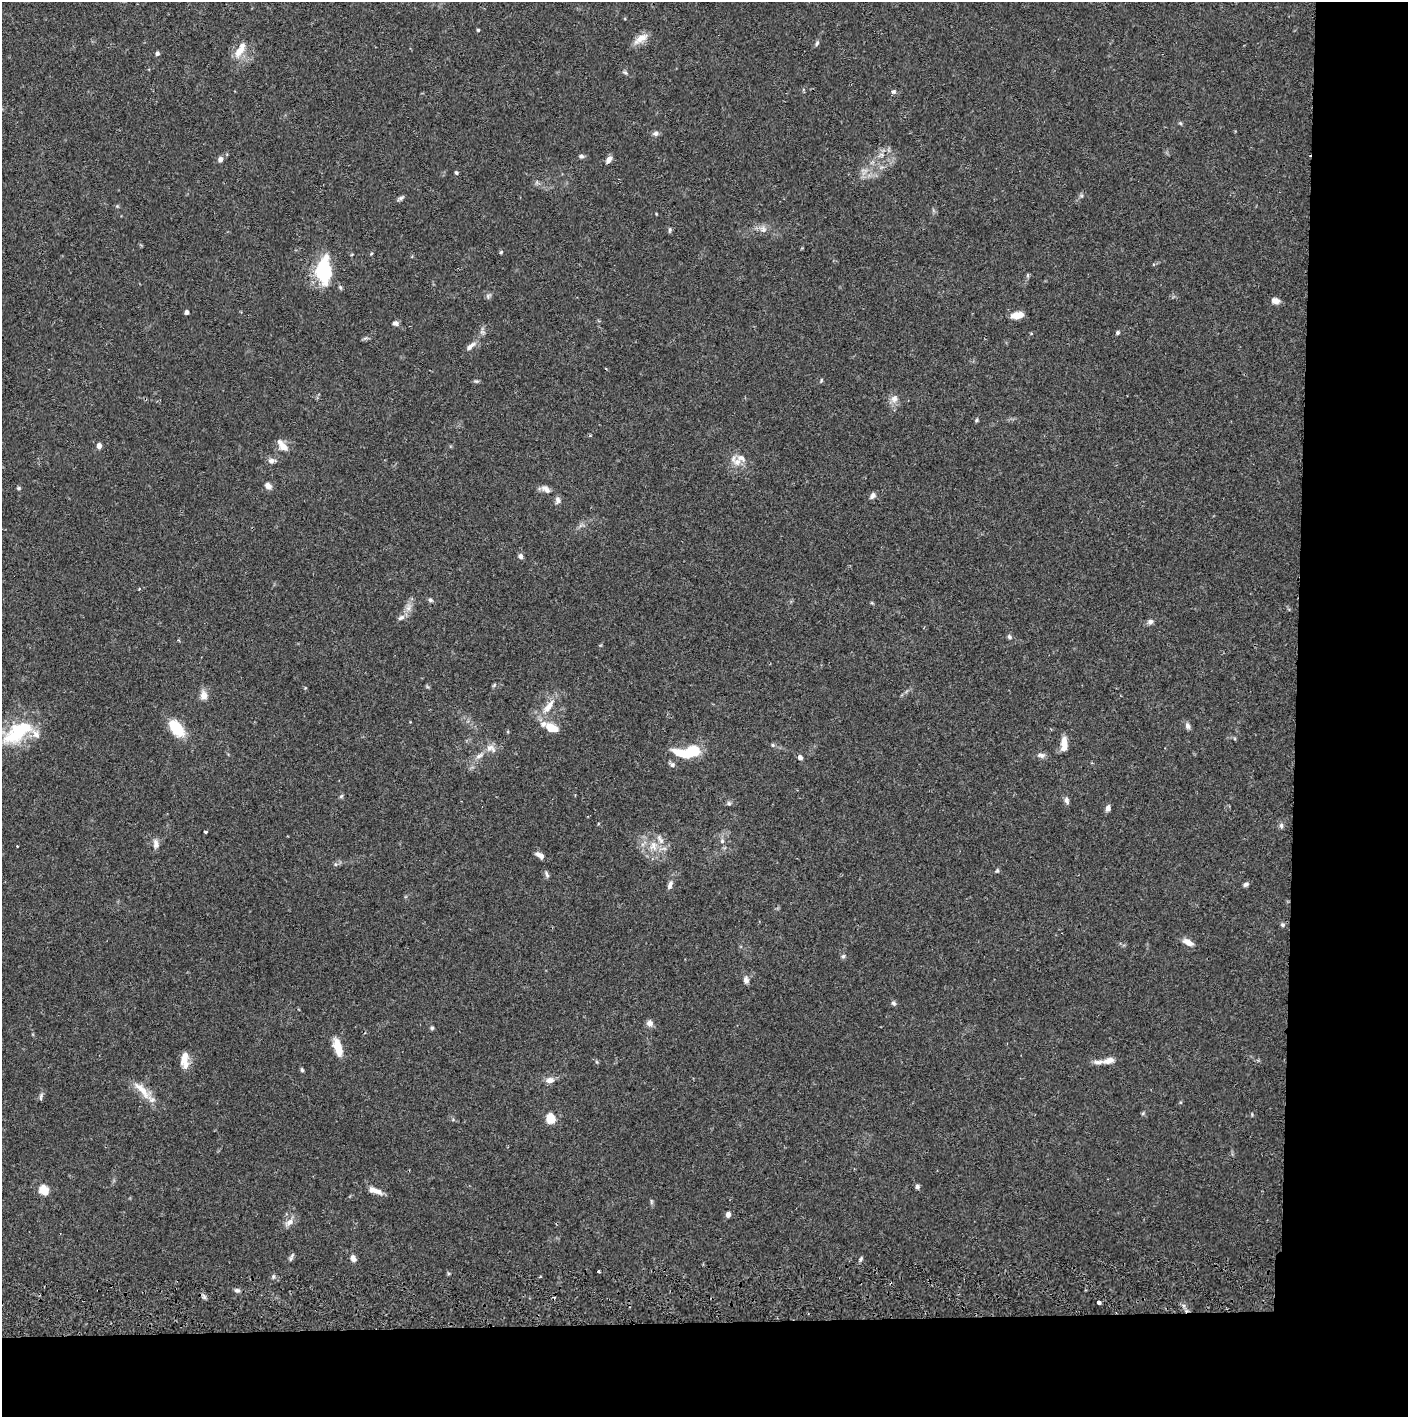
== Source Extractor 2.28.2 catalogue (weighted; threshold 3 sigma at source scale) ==
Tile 9 of 3 x 3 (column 3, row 3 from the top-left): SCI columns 2815-4220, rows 57-1471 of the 4227 x 4358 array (HDU 1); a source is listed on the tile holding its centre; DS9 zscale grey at full resolution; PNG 1410 x 1419 px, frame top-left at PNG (2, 2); no overlay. Shown black and unused: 14% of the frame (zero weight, under 2 of 3 exposures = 3% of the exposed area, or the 3 px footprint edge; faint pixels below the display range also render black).
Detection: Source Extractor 2.28.2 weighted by HDU 2 'WHT'; one run over the whole footprint, this tile lists its part. Background 0.068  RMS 0.0048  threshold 0.0218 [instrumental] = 3 sigma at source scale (4.5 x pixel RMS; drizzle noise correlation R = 1.50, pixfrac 1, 0.05/0.05 arcsec/px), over >= 5 px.
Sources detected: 116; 1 cosmic-ray / hot-pixel residue — not listed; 10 inside a brighter listed object's ellipse — not listed separately; the other 105 listed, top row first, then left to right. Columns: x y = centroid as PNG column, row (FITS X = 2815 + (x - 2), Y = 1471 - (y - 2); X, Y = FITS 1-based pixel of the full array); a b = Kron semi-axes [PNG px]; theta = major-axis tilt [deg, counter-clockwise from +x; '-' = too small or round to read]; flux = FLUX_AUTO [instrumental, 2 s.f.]
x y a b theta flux
478 30 3 3 - 0.57
641 39 21 9 35 4.9
817 43 8 5 70 0.91
239 52 18 10 51 5.9
157 53 6 5 - 1.1
625 72 6 5 - 0.8
893 92 6 5 - 0.97
1180 123 5 4 - 0.62
656 133 7 6 - 1.5
882 155 7 4 -71 1.1
581 156 6 5 - 1.1
220 159 7 6 - 1.9
609 160 9 6 56 2.3
456 173 5 4 - 0.67
401 198 10 4 30 1.1
763 229 10 9 - 2.4
670 230 8 4 89 0.73
501 252 5 5 - 0.65
371 254 5 3 - 0.44
325 272 25 18 -86 28
488 296 7 6 - 1.1
1276 301 10 7 -2 2.7
187 312 4 4 - 1.5
1017 315 18 8 10 4.2
395 323 7 5 -7 1.6
1117 333 5 4 - 0.87
470 346 16 6 43 2.7
821 380 7 3 82 0.52
476 381 7 4 -17 0.75
894 399 11 9 55 2.9
976 420 5 4 - 0.64
99 446 5 4 - 3.3
283 447 13 8 -43 4.4
271 461 9 6 11 2.1
737 462 13 9 41 4.1
268 486 8 7 - 2.4
19 488 5 4 - 0.72
546 489 14 7 -37 2.8
872 496 9 5 65 1.6
558 500 11 7 82 1.7
520 556 6 5 - 1.5
430 600 6 5 - 1
408 608 9 6 73 2.4
401 618 10 6 31 1.9
1150 622 8 7 - 1.6
1009 637 7 5 -42 0.96
494 685 7 4 46 0.62
204 695 12 10 -90 3.4
548 707 24 9 54 6.8
1187 726 9 6 -71 1.6
176 728 19 11 -49 16
551 728 13 8 -23 8.2
18 732 41 19 35 29
1064 744 16 6 88 5.7
773 745 5 5 - 0.71
491 748 16 10 -28 3.7
692 751 15 8 20 23
1041 755 11 6 0 1.8
479 756 12 5 31 2.2
800 757 6 5 - 1.5
672 765 7 6 - 1.3
341 796 6 5 - 0.72
1066 800 9 6 -71 1.6
729 803 7 5 -68 0.87
1108 808 7 5 73 1.9
1281 825 7 5 -77 1.2
205 832 4 3 - 0.93
722 841 6 5 - 0.99
156 844 13 7 -82 2.4
17 846 2 2 - 0.34
654 846 16 9 -77 5.6
539 855 11 6 -33 2.5
997 871 6 4 74 0.78
547 874 10 4 -61 1.1
1246 884 6 5 - 1.2
670 885 10 6 68 2
1282 925 6 6 - 0.95
1188 942 14 7 -30 3.4
843 956 6 5 - 0.85
746 980 10 8 -78 1.9
893 1003 7 5 -33 1
649 1023 8 8 - 2.2
432 1028 5 4 - 0.76
338 1047 21 8 -75 8.1
184 1057 21 9 74 4.6
1109 1060 14 7 13 3.4
302 1070 5 4 - 0.74
550 1080 10 7 6 3.1
142 1090 33 10 -45 7.9
41 1096 12 5 78 1.2
1143 1113 6 4 46 0.58
551 1119 5 5 - 24
917 1187 6 5 - 1.2
43 1190 6 5 - 18
376 1191 17 7 -25 3.9
651 1201 6 4 -72 0.71
728 1215 6 5 - 2
289 1222 13 8 31 3
291 1257 12 4 66 1.1
353 1258 8 6 -65 2.2
861 1259 7 4 55 0.85
599 1271 3 3 - 0.7
237 1290 8 5 -10 1.1
204 1296 7 5 -70 1.1
1099 1302 4 3 - 3.1